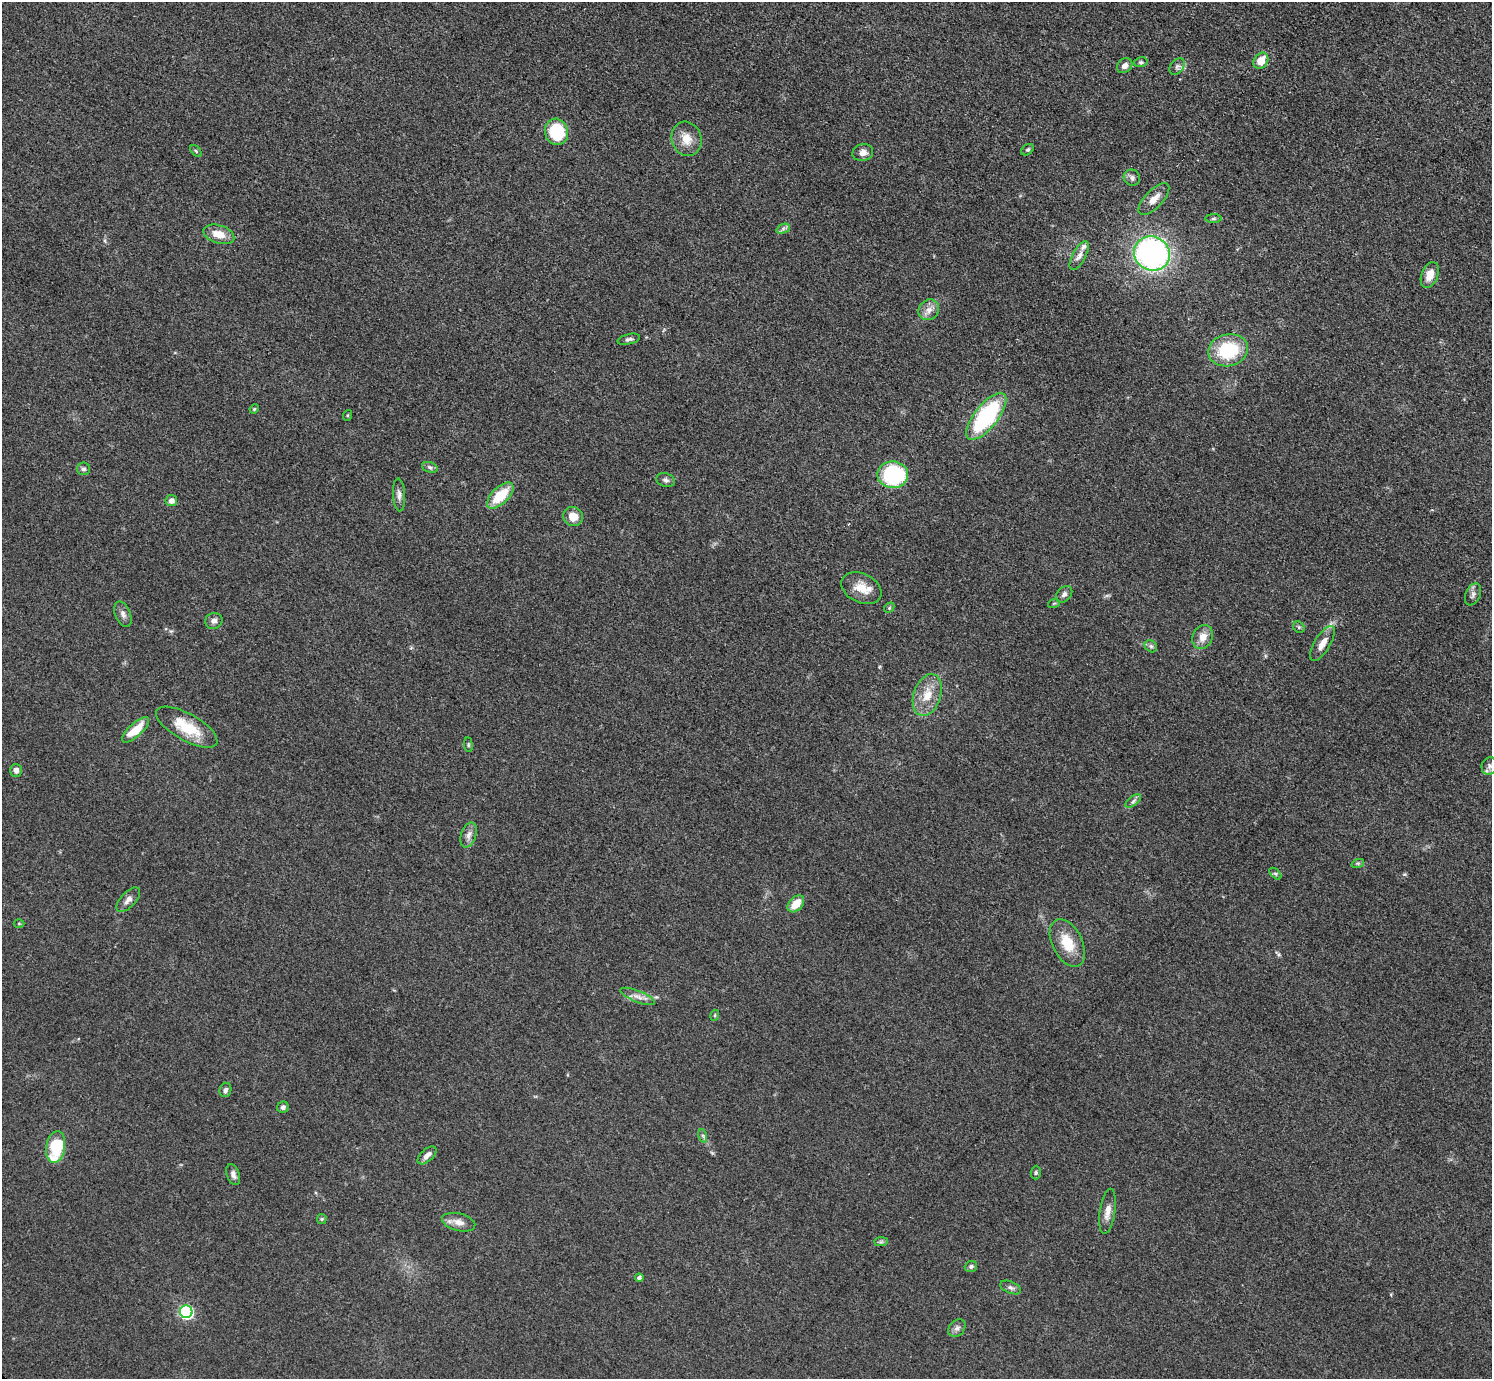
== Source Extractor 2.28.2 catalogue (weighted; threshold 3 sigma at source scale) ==
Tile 10 of 4 x 4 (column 2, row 3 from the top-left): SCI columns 1502-2991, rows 1542-2918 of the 5978 x 5981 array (HDU 1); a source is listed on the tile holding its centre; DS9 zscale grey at full resolution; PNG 1494 x 1381 px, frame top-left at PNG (2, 2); each listed source drawn as its Kron ellipse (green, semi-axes under 4 px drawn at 4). Shown black and unused: <1% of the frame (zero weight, under 3 of 5 exposures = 1% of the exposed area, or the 3 px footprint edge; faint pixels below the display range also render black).
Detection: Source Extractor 2.28.2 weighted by HDU 2 'WHT'; one run over the whole footprint, this tile lists its part. Background 0.0533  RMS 0.0058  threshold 0.026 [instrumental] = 3 sigma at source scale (4.5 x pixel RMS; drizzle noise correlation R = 1.50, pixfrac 1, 0.05/0.05 arcsec/px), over >= 5 px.
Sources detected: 76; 2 inside a brighter listed object's ellipse — not listed separately; the other 74 listed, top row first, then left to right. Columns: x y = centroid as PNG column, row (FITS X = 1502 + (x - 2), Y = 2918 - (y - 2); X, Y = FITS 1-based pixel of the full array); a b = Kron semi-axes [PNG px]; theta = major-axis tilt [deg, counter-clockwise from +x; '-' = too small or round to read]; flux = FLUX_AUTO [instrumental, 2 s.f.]
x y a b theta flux
1261 61 8 7 - 8.2
1141 62 7 5 13 1
1125 66 8 6 39 3.1
1177 66 9 6 49 1.9
556 132 13 11 -77 29
687 139 17 14 -73 8.5
1028 150 7 5 37 1.1
196 151 7 4 -46 0.79
863 152 10 8 14 3.6
1132 178 8 7 - 2
1154 199 20 9 47 5.8
1213 219 8 4 1 0.92
783 229 7 4 20 1.4
219 234 16 9 -18 7.6
1152 253 18 17 - 150
1079 256 16 6 61 3.6
1430 275 13 8 68 7.1
929 310 11 9 46 4.2
629 339 11 5 13 1.6
1228 350 20 16 13 32
254 409 5 4 - 0.59
348 415 5 3 - 0.57
986 416 28 11 51 69
430 467 8 5 -20 1.4
84 469 6 6 - 1.6
893 475 15 13 -2 56
666 480 9 6 -17 1.7
399 495 16 6 -87 2.9
500 496 16 8 44 18
171 501 6 5 - 2.5
573 516 10 9 - 7.2
861 588 21 14 -26 9.1
1064 594 9 6 47 2
1473 594 12 7 66 2.4
1054 603 6 3 19 0.62
889 608 6 4 46 0.78
123 614 13 7 -67 2.7
214 621 9 8 - 2.4
1299 627 6 5 - 1
1203 637 12 10 66 5.4
1322 643 20 8 59 6.2
1151 646 7 5 -43 1.3
927 695 22 13 71 11
187 727 34 13 -29 20
136 730 17 6 42 13
468 745 7 3 -82 0.81
1490 766 9 8 - 2.2
16 770 6 6 - 2.6
1133 801 9 4 37 1.7
469 835 13 7 71 3.3
1358 863 6 4 18 0.93
1275 874 7 4 -44 0.96
128 900 15 7 47 3.2
796 904 10 6 47 9.3
19 924 5 3 - 0.57
1067 943 25 15 -63 14
638 996 18 5 -22 3.8
715 1015 5 3 - 0.66
225 1090 7 6 - 1.7
283 1107 6 5 - 1.6
703 1136 7 4 -72 1.1
56 1147 16 9 80 30
427 1155 11 6 42 3.4
1036 1173 7 5 88 0.97
233 1174 11 6 -71 2.5
1108 1211 23 7 82 5.4
322 1219 5 5 - 0.74
459 1222 17 8 -13 4.7
881 1242 7 4 1 1.1
971 1266 6 5 - 1.4
639 1278 4 4 - 2
1010 1287 11 6 -23 1.9
186 1312 6 6 - 92
957 1328 10 7 47 2.2